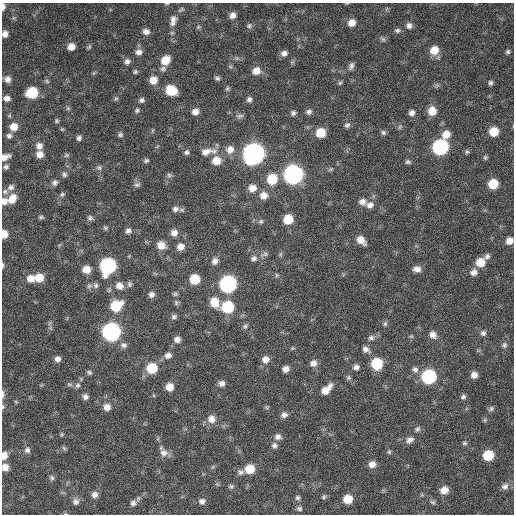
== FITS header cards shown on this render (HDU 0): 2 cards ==
NAXIS1  =                  512 / Axis length
NAXIS2  =                  512 / Axis length

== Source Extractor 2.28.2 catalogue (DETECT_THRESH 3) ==
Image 512 x 512 px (HDU 0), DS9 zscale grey, 1 PNG px = 1 image px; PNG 516 x 516 px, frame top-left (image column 1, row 512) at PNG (2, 3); no overlay
Background 356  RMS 20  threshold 59.2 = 3 sigma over >= 5 px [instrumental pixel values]
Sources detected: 203; all 203 listed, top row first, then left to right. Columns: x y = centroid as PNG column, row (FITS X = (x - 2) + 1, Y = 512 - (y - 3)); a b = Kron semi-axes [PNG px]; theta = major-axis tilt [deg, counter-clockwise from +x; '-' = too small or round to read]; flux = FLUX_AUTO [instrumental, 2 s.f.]
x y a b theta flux
167 3 5 3 - 1300
3 7 7 4 89 5900
181 9 8 5 32 2600
233 15 7 6 - 7500
173 19 10 8 44 6400
173 23 8 6 31 4600
351 23 8 7 - 12000
409 25 8 7 - 5300
249 26 7 7 - 3200
198 27 5 5 - 2000
397 30 8 6 12 3500
146 32 8 6 -8 6700
172 33 6 5 - 2100
5 34 7 6 - 7200
383 39 8 5 -35 2800
71 47 7 6 - 11000
89 47 7 4 49 2200
434 50 9 8 - 18000
139 52 8 7 - 6400
508 52 6 5 - 2700
284 53 7 7 - 5900
165 60 9 8 - 20000
127 61 8 7 - 5000
230 66 6 4 -19 2000
351 66 9 5 68 4400
163 69 8 7 - 3900
256 71 10 8 23 11000
135 72 6 5 - 2300
217 78 6 5 - 3000
7 79 7 6 - 6500
153 80 8 7 - 15000
47 81 6 5 - 2300
340 83 6 5 - 2000
491 83 6 5 - 3100
437 85 7 4 19 2500
227 89 7 6 - 2400
171 90 9 8 - 39000
32 93 8 7 - 62000
7 98 6 6 - 6000
116 99 6 5 - 2100
249 99 8 7 - 4100
142 100 6 6 - 3600
68 108 6 5 - 2000
137 110 6 6 - 2900
432 111 9 8 - 16000
195 112 7 7 - 8200
309 112 7 7 - 4200
293 113 7 6 - 3600
412 113 7 7 - 5600
239 116 11 5 4 3700
57 121 5 4 - 2200
347 125 7 6 - 3600
14 127 8 8 - 14000
400 127 7 4 89 2100
494 132 8 7 - 24000
321 133 8 8 - 25000
383 133 7 6 - 3000
446 134 9 8 - 14000
120 135 6 5 - 2900
9 136 7 6 - 3900
79 138 5 5 - 3600
39 146 9 8 - 7700
440 147 9 8 - 240000
230 150 11 10 - 11000
207 151 24 9 7 16000
186 152 7 6 - 3800
467 152 6 5 - 2400
40 154 7 7 - 10000
253 154 10 9 - 920000
66 155 7 5 1 2200
5 157 10 6 24 8700
485 157 7 5 -76 2300
146 160 7 6 - 2800
216 161 9 9 - 18000
408 162 7 5 -15 2900
6 167 6 6 - 3200
99 168 7 7 - 3600
331 169 8 4 27 2300
64 174 7 6 - 3400
293 174 9 9 - 520000
169 175 7 7 - 3200
272 179 10 9 - 37000
55 183 8 7 - 4400
137 184 9 7 12 3800
493 184 8 7 - 33000
11 187 9 7 24 5100
252 188 9 8 - 12000
5 192 8 7 - 4200
62 194 7 6 - 2900
264 195 9 9 - 12000
12 199 13 9 54 15000
4 201 8 7 - 9300
362 202 9 8 - 7300
370 205 11 9 8 8100
175 209 9 8 - 5600
41 217 7 5 10 2400
90 218 8 7 - 4000
288 219 8 7 - 29000
261 221 7 6 - 2700
105 228 6 6 - 2400
128 231 8 6 51 4900
174 233 7 7 - 8100
4 234 7 5 89 15000
361 240 10 7 -45 13000
509 241 7 7 - 10000
161 245 9 8 - 12000
180 247 7 7 - 9700
264 254 12 7 23 4600
487 257 9 7 39 4600
254 258 9 7 19 4800
215 261 8 7 - 6600
480 262 8 8 - 23000
3 265 8 3 86 2300
108 266 9 9 - 250000
417 269 9 7 -7 7900
86 270 8 7 - 16000
474 272 9 9 - 7700
276 275 6 4 -89 1900
30 278 9 9 - 13000
39 278 8 8 - 20000
195 279 7 7 - 32000
129 284 8 6 -90 3300
228 284 9 9 - 330000
96 285 8 7 - 3900
89 286 8 6 1 3300
119 286 10 9 - 9800
151 294 7 6 - 5100
175 294 6 5 - 2400
214 302 11 9 -73 21000
176 303 8 5 -75 2500
116 306 10 8 32 44000
227 307 9 8 - 76000
174 317 7 6 - 3500
385 324 7 5 75 2700
245 326 7 6 - 3100
111 332 9 9 - 440000
483 333 7 7 - 4000
433 335 10 8 -45 8400
411 336 6 5 - 2000
371 338 8 7 - 4300
177 339 7 6 - 6700
124 345 9 7 -17 5200
504 345 8 7 - 3700
293 348 6 5 - 1700
366 349 10 8 -29 6200
168 355 9 7 13 6300
58 359 7 6 - 6000
265 359 9 8 - 8400
313 363 8 7 - 7300
377 364 8 8 - 55000
356 367 8 7 - 5100
152 368 8 8 - 43000
286 369 7 6 - 7600
415 369 9 8 - 6000
89 373 7 5 -31 2900
474 375 6 6 - 8600
349 377 6 6 - 2900
429 377 9 8 - 160000
222 383 7 6 - 6400
69 384 8 5 -6 2700
77 385 8 7 - 3800
169 387 7 7 - 15000
326 389 14 7 42 15000
3 394 11 4 -87 4200
85 397 7 6 - 4900
463 397 7 6 - 3400
16 402 6 3 -19 1400
3 407 7 5 89 2300
107 407 8 8 - 8900
491 409 8 6 43 3300
284 415 8 7 - 5600
211 419 10 9 - 12000
485 420 6 5 - 2000
417 429 8 6 48 3500
62 434 5 5 - 1700
278 437 9 8 - 6300
410 440 12 8 32 7100
465 443 7 6 - 2600
274 445 8 7 - 4400
64 448 7 4 -45 2000
27 450 8 7 - 4900
389 452 6 5 - 2200
164 453 12 10 -17 8300
488 455 8 7 - 41000
4 456 8 6 74 11000
372 464 8 7 - 9500
5 467 7 7 - 10000
212 467 6 4 70 1800
250 469 8 8 - 28000
241 472 9 8 - 4600
52 478 7 6 - 3100
231 486 7 5 10 2700
505 486 10 9 - 6300
444 490 8 7 - 13000
95 495 7 7 - 7000
324 497 7 5 42 2300
298 498 6 6 - 3000
348 499 7 7 - 25000
202 501 8 7 - 5400
76 502 9 8 - 5500
433 502 8 6 -32 3000
133 503 8 7 - 5100
299 509 7 6 - 3400
At the frame edge (FLAGS 8, measured only in part): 13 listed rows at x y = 167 3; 3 7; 5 34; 5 157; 4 201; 4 234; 509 241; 3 265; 3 394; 3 407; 4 456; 5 467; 76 502